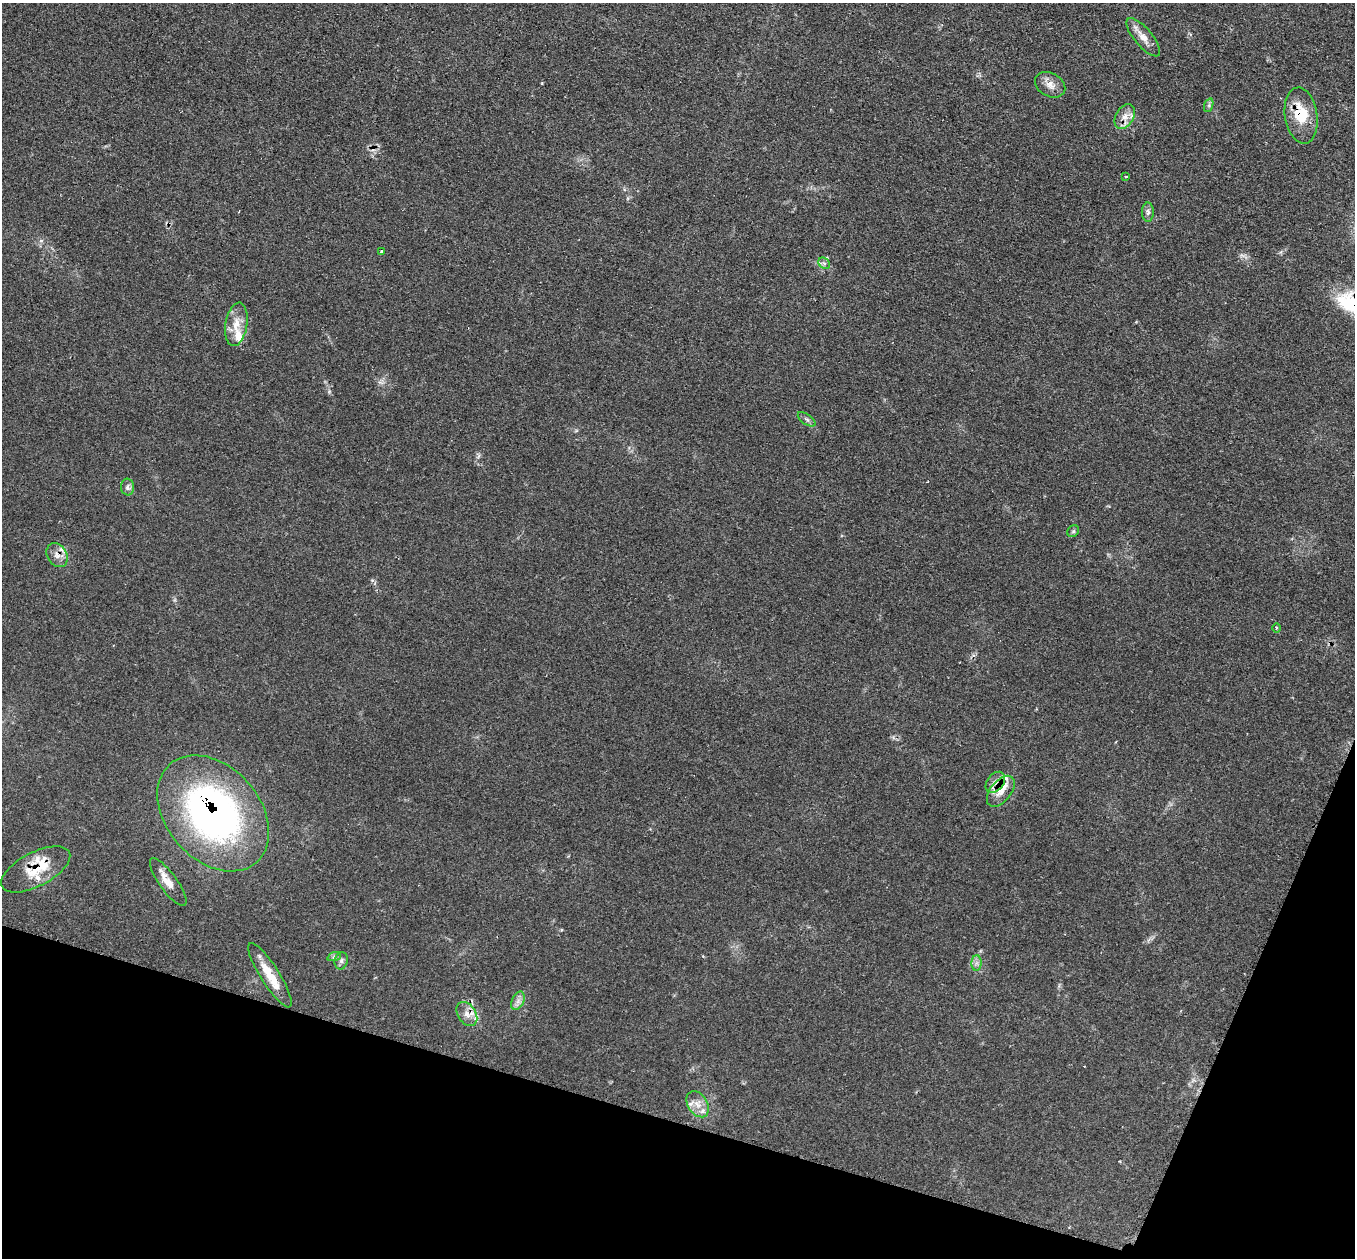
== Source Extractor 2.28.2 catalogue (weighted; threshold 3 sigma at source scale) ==
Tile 15 of 4 x 4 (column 3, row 4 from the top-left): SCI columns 2705-4057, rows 272-1527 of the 5412 x 5432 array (HDU 1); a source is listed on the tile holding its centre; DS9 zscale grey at full resolution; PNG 1357 x 1260 px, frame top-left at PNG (2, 3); each listed source drawn as its Kron ellipse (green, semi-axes under 4 px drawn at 4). Shown black and unused: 15% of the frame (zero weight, under 2 of 3 exposures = <1% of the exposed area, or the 3 px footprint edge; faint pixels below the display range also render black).
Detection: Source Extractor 2.28.2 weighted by HDU 2 'WHT'; one run over the whole footprint, this tile lists its part. Background 0.079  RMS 0.0058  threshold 0.0259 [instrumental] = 3 sigma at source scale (4.5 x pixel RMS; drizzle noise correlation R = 1.50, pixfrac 1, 0.05/0.05 arcsec/px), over >= 5 px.
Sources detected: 37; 1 cosmic-ray / hot-pixel residue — neither listed nor drawn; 9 inside a brighter listed object's ellipse — not listed separately; the other 27 listed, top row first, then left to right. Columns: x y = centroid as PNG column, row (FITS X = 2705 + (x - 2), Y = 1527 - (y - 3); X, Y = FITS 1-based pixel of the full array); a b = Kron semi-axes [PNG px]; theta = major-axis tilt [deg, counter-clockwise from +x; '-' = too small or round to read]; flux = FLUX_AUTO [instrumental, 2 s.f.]
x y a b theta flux
1143 37 24 9 -50 6.3
1050 85 16 11 -28 5.3
1209 105 7 4 72 1.1
1301 116 28 16 -82 20
1125 117 13 9 59 4.9
1126 176 3 2 - 0.57
1148 212 10 6 -90 1.9
381 251 3 2 - 1.7
824 263 6 5 - 1.5
236 324 22 11 81 8.7
807 419 10 5 -35 1.6
127 487 8 6 -85 2
1073 531 6 5 - 1.1
57 555 13 9 -57 4.4
1276 628 4 3 - 0.63
995 782 12 8 50 4
1001 791 18 10 50 7
213 813 65 46 -48 220
36 869 38 17 27 16
168 882 29 9 -54 7.4
334 957 7 4 19 1.2
341 961 9 6 77 1.9
976 963 8 5 89 2
270 975 37 9 -58 14
518 1001 10 6 65 2.6
467 1014 13 9 -57 4.6
698 1104 14 9 -58 5.6
Overlapping masked pixels (flux is a lower limit): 8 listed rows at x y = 1301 116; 1125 117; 57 555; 995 782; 1001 791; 213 813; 36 869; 467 1014